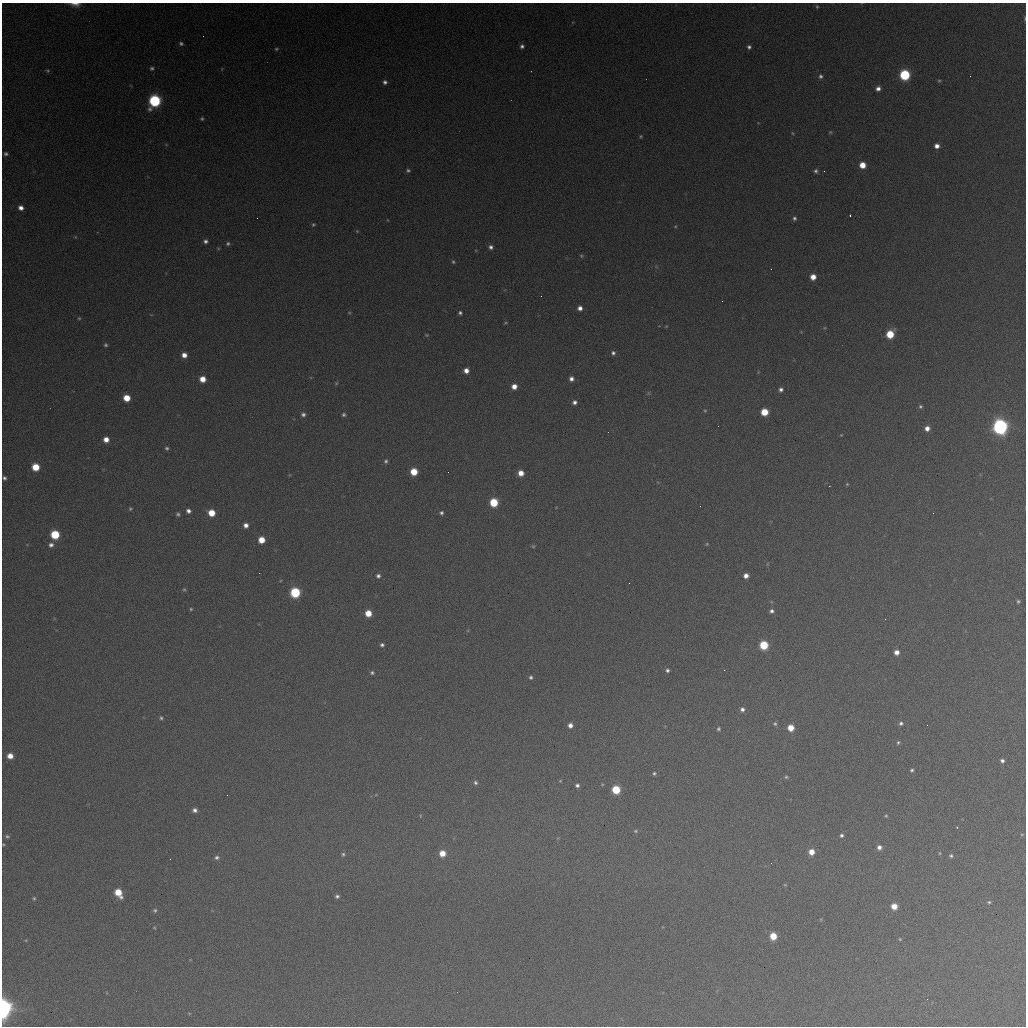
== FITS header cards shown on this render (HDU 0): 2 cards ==
NAXIS1  =                 1024 / length of data axis 1
NAXIS2  =                 1024 / length of data axis 2

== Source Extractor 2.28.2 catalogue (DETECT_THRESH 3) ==
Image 1024 x 1024 px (HDU 0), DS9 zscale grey, 1 PNG px = 1 image px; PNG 1028 x 1028 px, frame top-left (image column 1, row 1024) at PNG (2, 3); no overlay
Background 362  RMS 16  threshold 47.5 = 3 sigma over >= 5 px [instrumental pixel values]
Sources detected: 149; all 149 listed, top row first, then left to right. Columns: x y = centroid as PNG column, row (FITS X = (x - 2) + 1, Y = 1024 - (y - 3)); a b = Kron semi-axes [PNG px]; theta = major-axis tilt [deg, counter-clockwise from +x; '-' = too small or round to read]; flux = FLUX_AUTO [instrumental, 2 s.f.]
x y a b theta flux
75 4 14 5 -3 6300
817 6 5 4 - 1300
1025 18 7 3 -86 1400
181 43 6 5 - 2000
522 46 5 5 - 2800
749 47 5 4 - 2700
276 49 6 4 13 1500
152 68 6 5 - 2000
48 71 5 4 - 1400
905 75 6 6 - 98000
820 76 5 5 - 2400
939 81 5 4 - 1300
385 82 5 5 - 3300
878 89 5 5 - 4700
155 101 7 6 - 150000
202 119 4 3 - 1500
830 132 5 4 - 1200
793 133 5 3 - 1000
641 136 5 3 - 1200
937 146 5 5 - 6200
6 154 4 4 - 2200
862 165 5 5 - 16000
408 170 5 4 - 2000
816 171 5 4 - 2300
21 208 6 5 - 5900
850 216 3 2 - 1300
257 218 2 2 - 480
794 218 6 5 - 2500
313 224 5 4 - 1400
675 226 5 4 - 1200
357 231 4 4 - 820
206 241 5 4 - 3100
228 243 5 5 - 1900
491 247 5 5 - 3600
581 256 6 5 - 1500
453 262 5 4 - 1500
813 277 5 5 - 11000
541 296 2 2 - 730
580 308 5 5 - 5200
349 312 5 3 - 1000
460 313 4 4 - 2200
79 318 5 4 - 1200
506 323 4 3 - 1100
890 334 6 5 - 33000
427 335 5 4 - 1200
106 345 5 4 - 1800
613 353 5 5 - 2700
184 355 5 5 - 7900
466 371 5 5 - 7600
203 379 6 5 - 13000
571 379 5 5 - 4500
336 383 5 4 - 1300
514 386 5 5 - 8700
781 389 5 4 - 3200
127 398 5 5 - 19000
574 402 5 5 - 3600
920 406 5 5 - 1900
705 411 4 4 - 1100
764 412 5 5 - 24000
303 414 6 5 - 3000
344 415 5 5 - 2300
1000 427 7 7 - 430000
927 428 5 5 - 6400
841 435 3 3 - 700
106 439 6 5 - 9100
167 448 5 5 - 2200
386 461 5 5 - 2300
36 467 6 5 - 25000
414 472 5 5 - 23000
448 472 2 2 - 570
521 473 5 5 - 10000
4 478 4 3 - 2200
847 484 4 4 - 1000
494 502 6 5 - 44000
130 509 5 4 - 1400
188 511 5 5 - 4000
211 513 6 5 - 19000
441 513 4 4 - 2300
178 514 5 4 - 2000
246 525 5 5 - 5500
55 535 6 6 - 49000
261 540 5 5 - 16000
707 544 5 4 - 1200
51 545 7 6 - 4300
533 546 5 4 - 1100
378 576 5 5 - 2700
746 576 5 4 - 6400
629 583 2 2 - 490
184 589 5 5 - 1600
295 592 6 6 - 81000
1018 601 4 4 - 1600
191 609 4 4 - 1300
772 611 5 5 - 3200
368 613 5 5 - 17000
885 619 2 2 - 2400
382 645 5 4 - 2400
764 645 6 6 - 48000
897 652 5 5 - 7000
667 670 5 4 - 2500
724 670 2 2 - 1000
372 673 5 5 - 2100
531 677 5 4 - 2100
742 709 5 5 - 3400
161 718 4 4 - 1700
901 723 5 5 - 2500
775 724 6 5 - 1900
570 725 5 5 - 5400
791 728 5 5 - 16000
718 729 4 4 - 1700
898 742 5 3 - 1500
10 756 5 5 - 9700
1002 761 5 4 - 3200
912 770 3 3 - 1700
654 773 4 4 - 1600
786 777 5 5 - 1600
560 781 5 3 - 960
475 783 6 5 - 2400
577 785 5 5 - 2700
616 790 6 5 - 41000
195 810 5 4 - 3800
420 816 5 3 - 870
886 816 4 4 - 1200
957 827 3 3 - 1000
635 831 5 4 - 1500
1022 834 5 3 - 980
841 835 5 4 - 2200
7 836 6 5 - 2000
3 845 4 3 - 990
879 847 5 5 - 4900
811 852 5 5 - 11000
442 853 6 6 - 14000
940 853 5 3 - 1000
343 854 6 5 - 2100
951 856 5 5 - 2100
217 857 6 5 - 2600
771 863 2 2 - 420
785 885 4 3 - 860
118 893 8 5 -58 23000
337 896 4 4 - 2400
34 898 4 4 - 1300
989 902 4 3 - 1500
894 906 5 5 - 14000
155 910 6 5 - 2000
154 928 4 3 - 860
773 936 5 5 - 23000
900 939 4 3 - 1000
927 999 2 2 - 570
3 1008 8 5 89 560000
189 1013 5 3 - 780
At the frame edge (FLAGS 8, measured only in part): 4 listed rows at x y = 75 4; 1025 18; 3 845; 3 1008